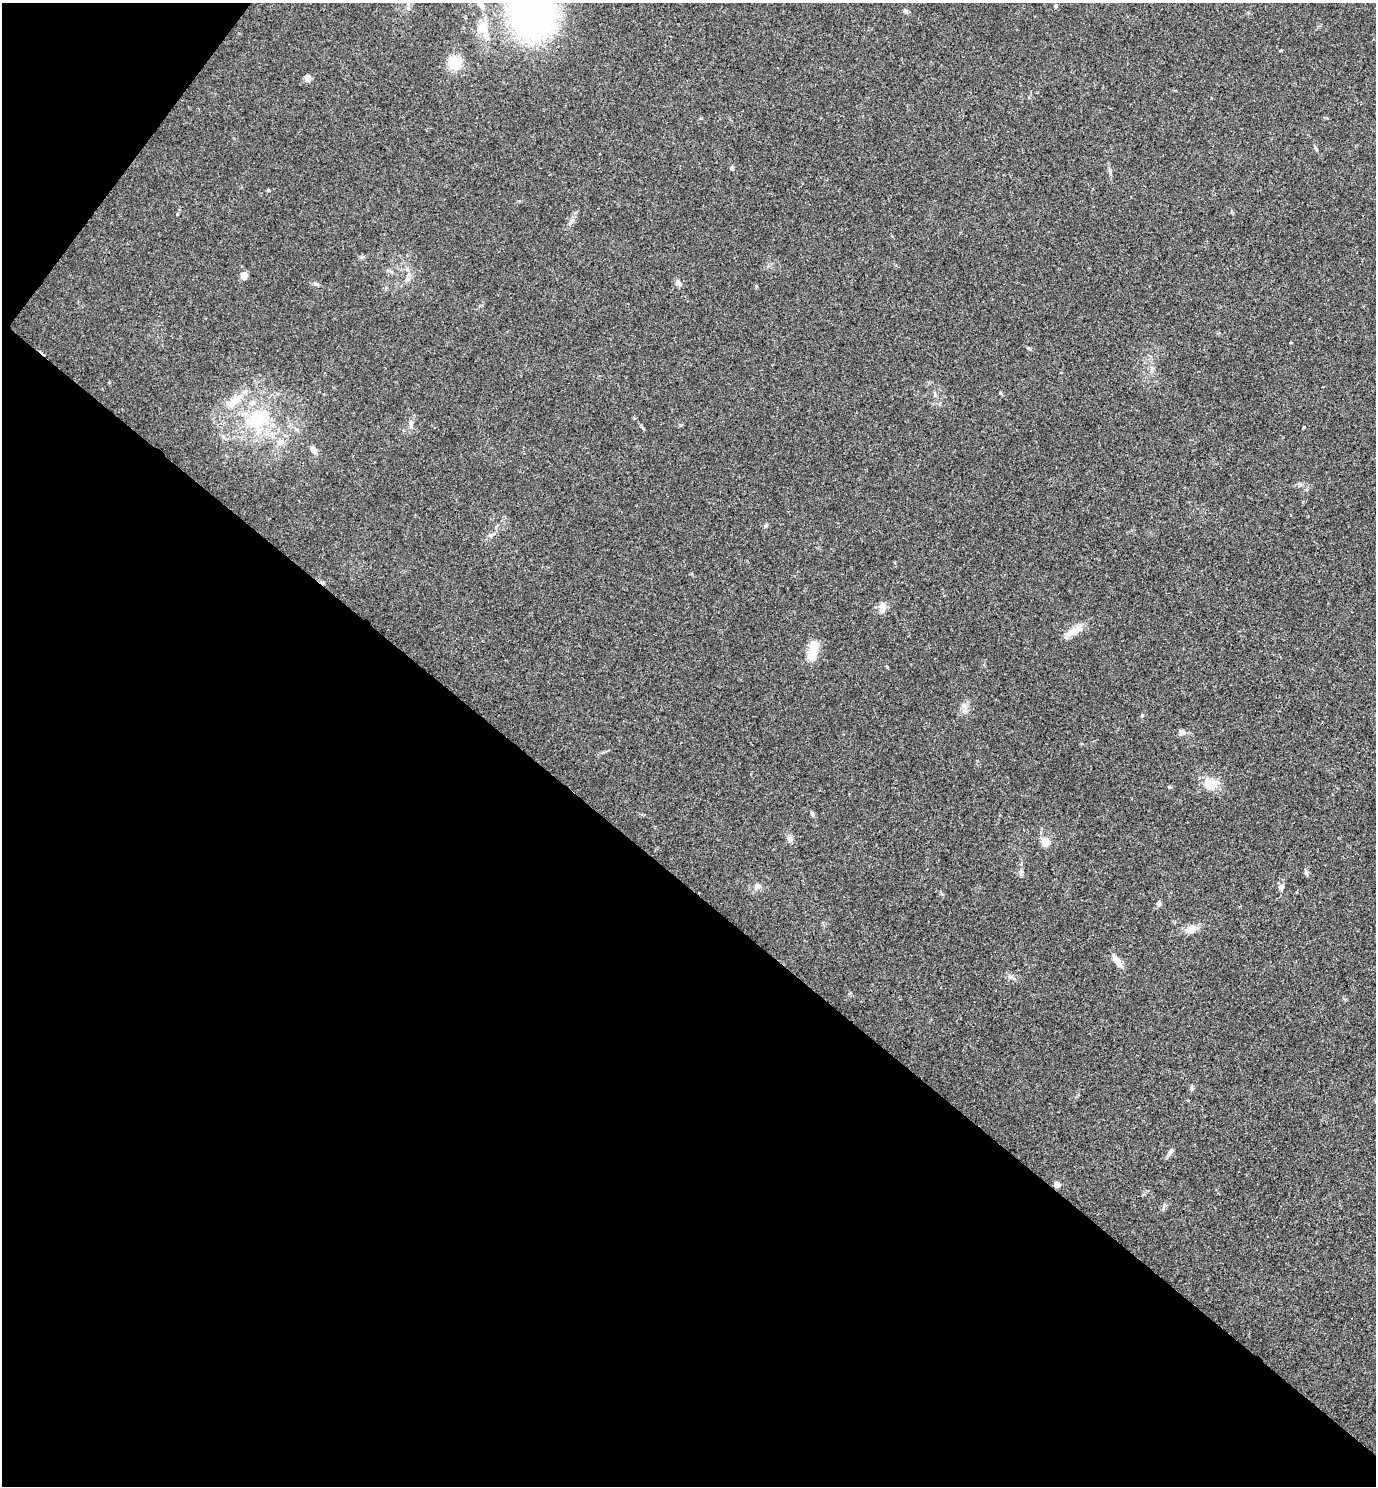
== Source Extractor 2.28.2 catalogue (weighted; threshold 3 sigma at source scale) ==
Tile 9 of 4 x 4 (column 1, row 3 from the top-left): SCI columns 154-1527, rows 1486-2969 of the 5942 x 5939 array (HDU 1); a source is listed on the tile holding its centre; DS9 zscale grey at full resolution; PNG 1378 x 1488 px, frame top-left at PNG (2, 3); no overlay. Shown black and unused: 42% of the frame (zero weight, under 3 of 4 exposures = <1% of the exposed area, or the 3 px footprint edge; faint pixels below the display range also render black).
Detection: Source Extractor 2.28.2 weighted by HDU 2 'WHT'; one run over the whole footprint, this tile lists its part. Background 0.0527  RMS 0.0052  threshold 0.0232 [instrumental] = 3 sigma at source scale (4.5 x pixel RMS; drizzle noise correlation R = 1.50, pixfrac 1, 0.05/0.05 arcsec/px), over >= 5 px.
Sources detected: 41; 1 inside a brighter listed object's ellipse — not listed separately; the other 40 listed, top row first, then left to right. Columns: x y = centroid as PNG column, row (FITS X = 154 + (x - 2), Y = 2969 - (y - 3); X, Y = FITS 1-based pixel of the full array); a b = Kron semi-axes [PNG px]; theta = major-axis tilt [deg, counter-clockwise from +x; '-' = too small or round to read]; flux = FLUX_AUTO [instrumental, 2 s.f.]
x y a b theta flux
480 4 13 6 -42 2.6
1055 6 5 4 - 0.65
533 10 39 31 -86 210
906 11 6 4 -71 0.77
483 28 18 14 -84 8.7
455 63 13 12 - 11
308 78 8 7 - 2.7
732 168 5 4 - 0.7
1110 171 7 4 -71 0.87
268 190 4 4 - 0.64
244 275 6 6 - 4.3
407 279 7 4 35 1.2
678 283 9 6 -52 1.7
236 399 17 10 46 6.5
257 419 29 23 67 25
411 424 10 4 -85 1.4
280 442 9 8 - 2.6
313 450 11 6 -59 2.1
766 525 6 5 - 0.76
882 608 12 8 87 3.7
1074 631 26 8 27 5.7
813 650 22 10 82 9.8
964 706 7 4 -19 1.1
1142 715 5 4 - 0.58
1182 732 8 7 - 2
1210 784 17 14 8 7.1
1170 787 5 4 - 0.61
812 814 7 4 -65 0.95
790 839 9 7 -26 1.7
1046 842 11 9 76 4.4
1306 873 7 5 -70 0.97
759 886 7 4 19 1.1
1281 887 7 6 - 1.8
1159 904 7 5 -60 1
1191 929 12 9 23 4.6
1117 961 19 7 -57 3.5
1010 977 7 4 18 0.99
1191 1088 7 4 -88 0.78
1171 1151 8 6 54 1.6
1057 1184 4 4 - 7.9
Overlapping masked pixels (flux is a lower limit): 1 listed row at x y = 1057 1184
Isophote crosses this tile's border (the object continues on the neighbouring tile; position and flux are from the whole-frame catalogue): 2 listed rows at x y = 480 4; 533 10
Unlisted compact peaks at least as high as the median listed source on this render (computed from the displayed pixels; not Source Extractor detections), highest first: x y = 756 286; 643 428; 1304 427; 1316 149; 887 667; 177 214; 680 425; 315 283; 1029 348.